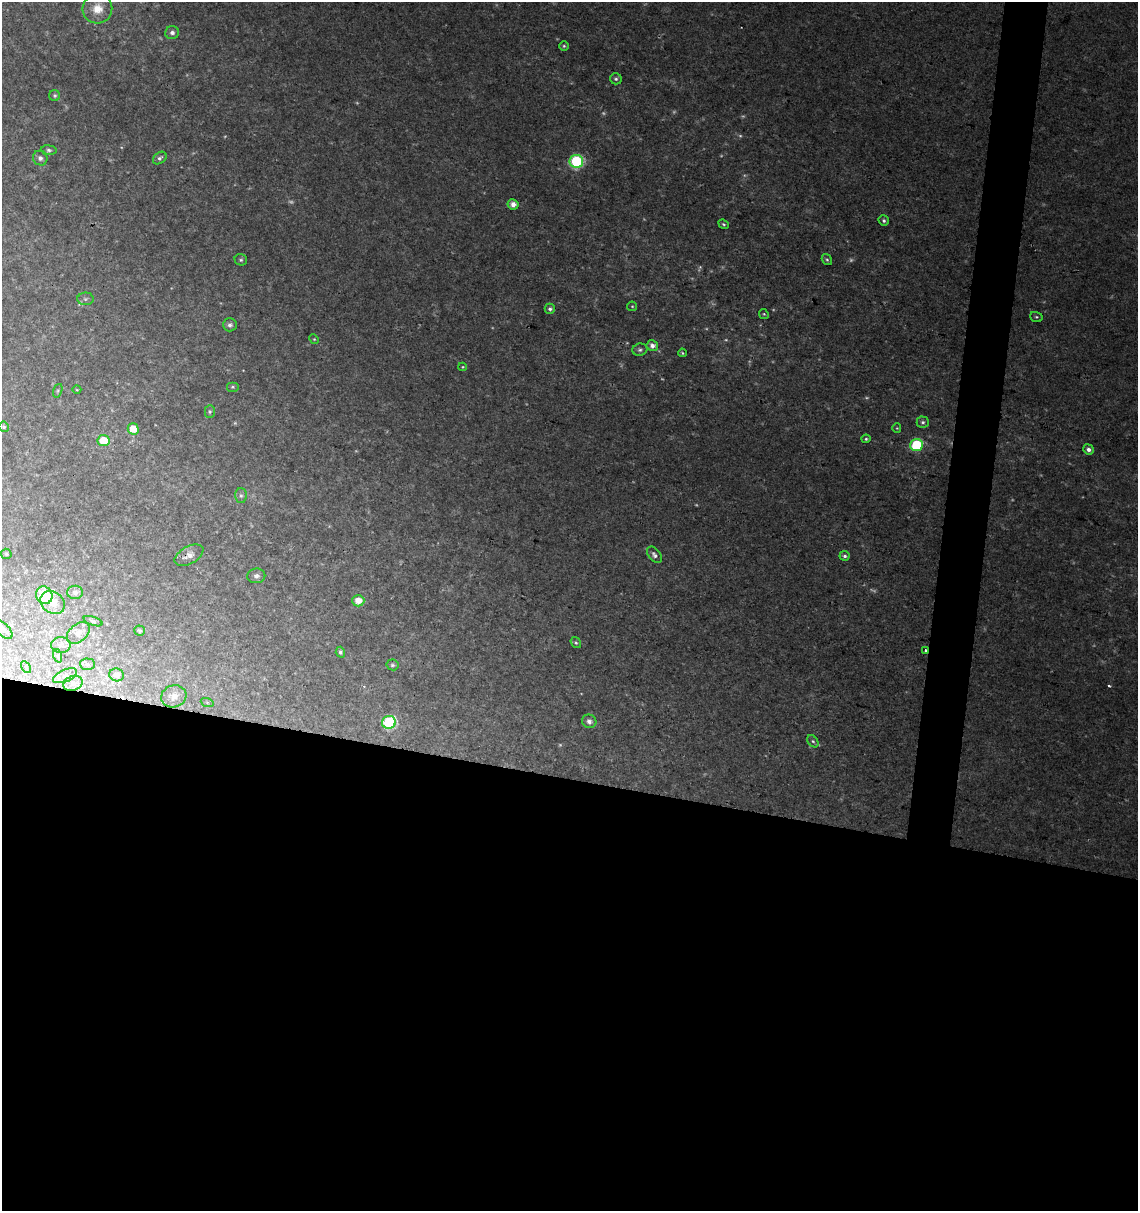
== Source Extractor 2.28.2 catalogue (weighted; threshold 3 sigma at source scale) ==
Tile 14 of 4 x 4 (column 2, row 4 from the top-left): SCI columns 1364-2499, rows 10-1218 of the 5057 x 4845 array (HDU 1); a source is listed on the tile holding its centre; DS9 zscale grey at full resolution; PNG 1140 x 1213 px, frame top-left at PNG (2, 2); each listed source drawn as its Kron ellipse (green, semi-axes under 4 px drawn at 4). Shown black and unused: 38% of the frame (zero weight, under 2 of 3 exposures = <1% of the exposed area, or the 3 px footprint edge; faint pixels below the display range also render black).
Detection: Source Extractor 2.28.2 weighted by HDU 2 'WHT'; one run over the whole footprint, this tile lists its part. Background 0.0279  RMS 0.005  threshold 0.0225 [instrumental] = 3 sigma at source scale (4.5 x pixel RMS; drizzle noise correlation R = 1.50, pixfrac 1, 0.0396/0.0396 arcsec/px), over >= 5 px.
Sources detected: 87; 18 too faint to see at this stretch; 2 cosmic-ray / hot-pixel residue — neither listed nor drawn; the other 67 listed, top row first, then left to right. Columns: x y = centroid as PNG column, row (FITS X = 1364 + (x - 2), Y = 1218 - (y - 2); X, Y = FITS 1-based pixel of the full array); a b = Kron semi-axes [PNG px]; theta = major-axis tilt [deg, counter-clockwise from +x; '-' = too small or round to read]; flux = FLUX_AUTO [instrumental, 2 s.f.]
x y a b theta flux
97 9 15 14 - 9.4
172 33 7 6 - 1.7
564 46 5 5 - 0.81
616 79 6 6 - 1.2
55 96 5 5 - 0.93
49 150 8 5 -8 1.2
40 158 7 7 - 1.9
160 158 7 5 38 1.5
576 161 7 6 - 61
513 204 5 5 - 3.6
884 221 5 5 - 1.3
724 224 5 4 - 0.79
241 260 6 5 - 0.98
827 260 6 4 -55 0.89
85 299 8 6 0 1.3
632 306 5 4 - 0.67
550 309 5 5 - 1.4
764 314 5 4 - 0.66
1036 317 6 5 - 0.86
230 325 7 6 - 1.7
314 339 5 4 - 0.66
652 346 6 5 - 2.9
640 350 7 6 - 1.3
682 353 4 3 - 0.63
463 367 4 4 - 0.49
232 387 6 5 - 0.86
77 390 4 3 - 0.42
58 391 7 4 71 0.76
210 412 6 5 - 0.86
923 422 6 6 - 1.2
4 427 5 4 - 0.91
897 428 4 4 - 0.54
133 429 6 5 - 7.4
866 439 4 4 - 0.91
104 441 6 5 - 12
916 445 6 6 - 37
1088 449 5 5 - 2.2
241 496 7 6 - 1.3
6 554 5 5 - 0.84
189 555 16 8 29 4.1
654 555 9 5 -50 1.9
845 556 5 5 - 1.2
256 576 9 7 7 2.1
75 592 8 6 -1 2
44 595 9 8 - 18
358 601 6 6 - 5.4
53 603 13 10 -36 5.2
93 621 10 3 -19 0.93
2 629 13 6 -44 2.3
140 630 5 5 - 0.74
78 633 13 8 41 3.4
576 643 6 4 -55 0.86
61 645 10 8 0 2.4
925 650 3 3 - 1.7
340 652 5 4 - 1.3
58 656 7 4 -71 0.98
88 664 7 6 - 1.2
392 665 6 5 - 0.98
26 667 6 4 -58 0.78
117 675 7 6 - 2.6
65 676 13 6 23 2.6
73 683 10 7 17 2.9
174 696 13 11 18 4.8
207 702 6 4 -20 0.77
589 721 7 6 - 2.3
389 722 7 6 - 53
813 741 7 4 -52 1.1
Overlapping masked pixels (flux is a lower limit): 2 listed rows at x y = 189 555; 925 650
Isophote crosses this tile's border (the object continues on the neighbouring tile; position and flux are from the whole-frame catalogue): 1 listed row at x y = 2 629